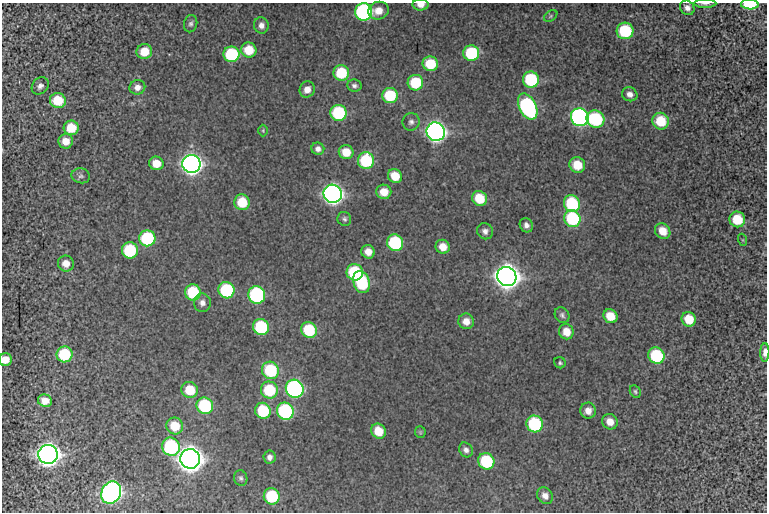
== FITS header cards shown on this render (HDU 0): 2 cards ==
NAXIS1  =                  765 / Axis length
NAXIS2  =                  510 / Axis length

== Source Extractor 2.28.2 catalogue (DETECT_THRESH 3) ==
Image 765 x 510 px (HDU 0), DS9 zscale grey, 1 PNG px = 1 image px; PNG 769 x 514 px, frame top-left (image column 1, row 510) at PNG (2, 3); each listed source drawn as its Kron ellipse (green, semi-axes under 4 px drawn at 4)
Background -0.387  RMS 2.4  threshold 7.28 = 3 sigma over >= 5 px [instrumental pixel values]
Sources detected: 105; all 105 listed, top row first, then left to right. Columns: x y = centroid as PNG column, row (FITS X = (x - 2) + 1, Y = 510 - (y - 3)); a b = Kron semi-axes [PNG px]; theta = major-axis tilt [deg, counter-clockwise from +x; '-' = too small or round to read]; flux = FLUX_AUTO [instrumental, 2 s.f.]
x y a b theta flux
705 4 11 3 0 400
750 4 9 5 -2 7300
421 5 8 6 -1 1400
687 8 8 6 -43 850
378 11 10 8 15 1900
364 12 8 8 - 41000
551 16 7 5 37 270
191 24 9 6 76 500
261 25 8 7 - 890
625 31 8 8 - 11000
249 50 8 7 - 4500
144 52 8 7 - 3500
471 53 8 8 - 12000
231 54 8 8 - 14000
430 64 8 7 - 6400
341 73 8 7 - 8000
531 80 8 8 - 13000
415 83 8 7 - 8300
40 86 9 7 47 760
354 86 7 6 - 530
137 87 8 7 - 1100
307 89 8 7 - 1400
630 94 8 7 - 920
390 95 8 7 - 8200
58 100 8 7 - 5100
528 106 14 8 -64 33000
338 113 8 8 - 14000
580 117 9 8 - 62000
595 119 9 8 - 14000
661 121 8 8 - 5600
411 122 9 8 - 660
71 128 7 7 - 4400
263 130 6 5 - 230
436 132 9 9 - 110000
66 141 7 7 - 1800
318 149 6 6 - 780
346 152 7 7 - 3000
366 161 8 8 - 12000
156 163 7 6 - 2800
191 164 9 9 - 130000
577 165 8 7 - 3600
81 176 9 7 -12 540
395 176 7 6 - 3300
384 192 7 7 - 2500
333 194 9 9 - 110000
479 198 8 7 - 4900
242 202 8 7 - 5600
572 203 8 7 - 13000
572 218 9 8 - 15000
344 219 7 6 - 420
737 219 8 7 - 4900
526 225 7 6 - 770
485 231 8 7 - 830
663 231 8 7 - 2600
147 238 8 8 - 15000
743 240 6 4 -71 160
395 243 8 8 - 16000
443 247 7 6 - 1900
130 250 8 8 - 13000
368 252 7 6 - 1700
66 263 8 8 - 1500
355 272 8 8 - 13000
507 276 10 9 - 250000
361 282 11 8 -70 12000
226 290 8 8 - 16000
193 292 8 8 - 10000
257 295 9 8 - 24000
202 303 9 8 - 980
562 315 8 7 - 500
610 316 7 6 - 3300
689 319 7 7 - 3900
466 321 8 7 - 1600
261 327 8 8 - 13000
309 330 8 7 - 8800
566 332 8 7 - 2300
765 352 9 4 89 1100
64 354 8 8 - 9200
656 356 8 8 - 14000
5 360 6 6 - 2300
560 363 6 5 - 290
270 370 9 8 - 12000
295 389 9 8 - 46000
190 390 8 8 - 4700
269 390 8 8 - 9000
635 391 6 5 - 310
45 401 7 6 - 1700
205 406 8 8 - 14000
263 411 8 7 - 9100
285 411 9 8 - 21000
588 411 8 8 - 1500
610 422 8 7 - 1800
535 424 8 8 - 15000
175 426 8 8 - 3900
378 431 8 7 - 3700
420 432 6 5 - 220
171 447 9 8 - 20000
466 450 8 6 -60 730
48 454 10 9 - 180000
270 457 6 6 - 670
190 459 10 9 - 250000
486 461 8 8 - 12000
241 478 8 6 -71 440
111 493 11 9 64 81000
272 496 8 8 - 10000
545 496 9 7 -52 1100
At the frame edge (FLAGS 8, measured only in part): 5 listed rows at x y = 705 4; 750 4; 421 5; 765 352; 5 360